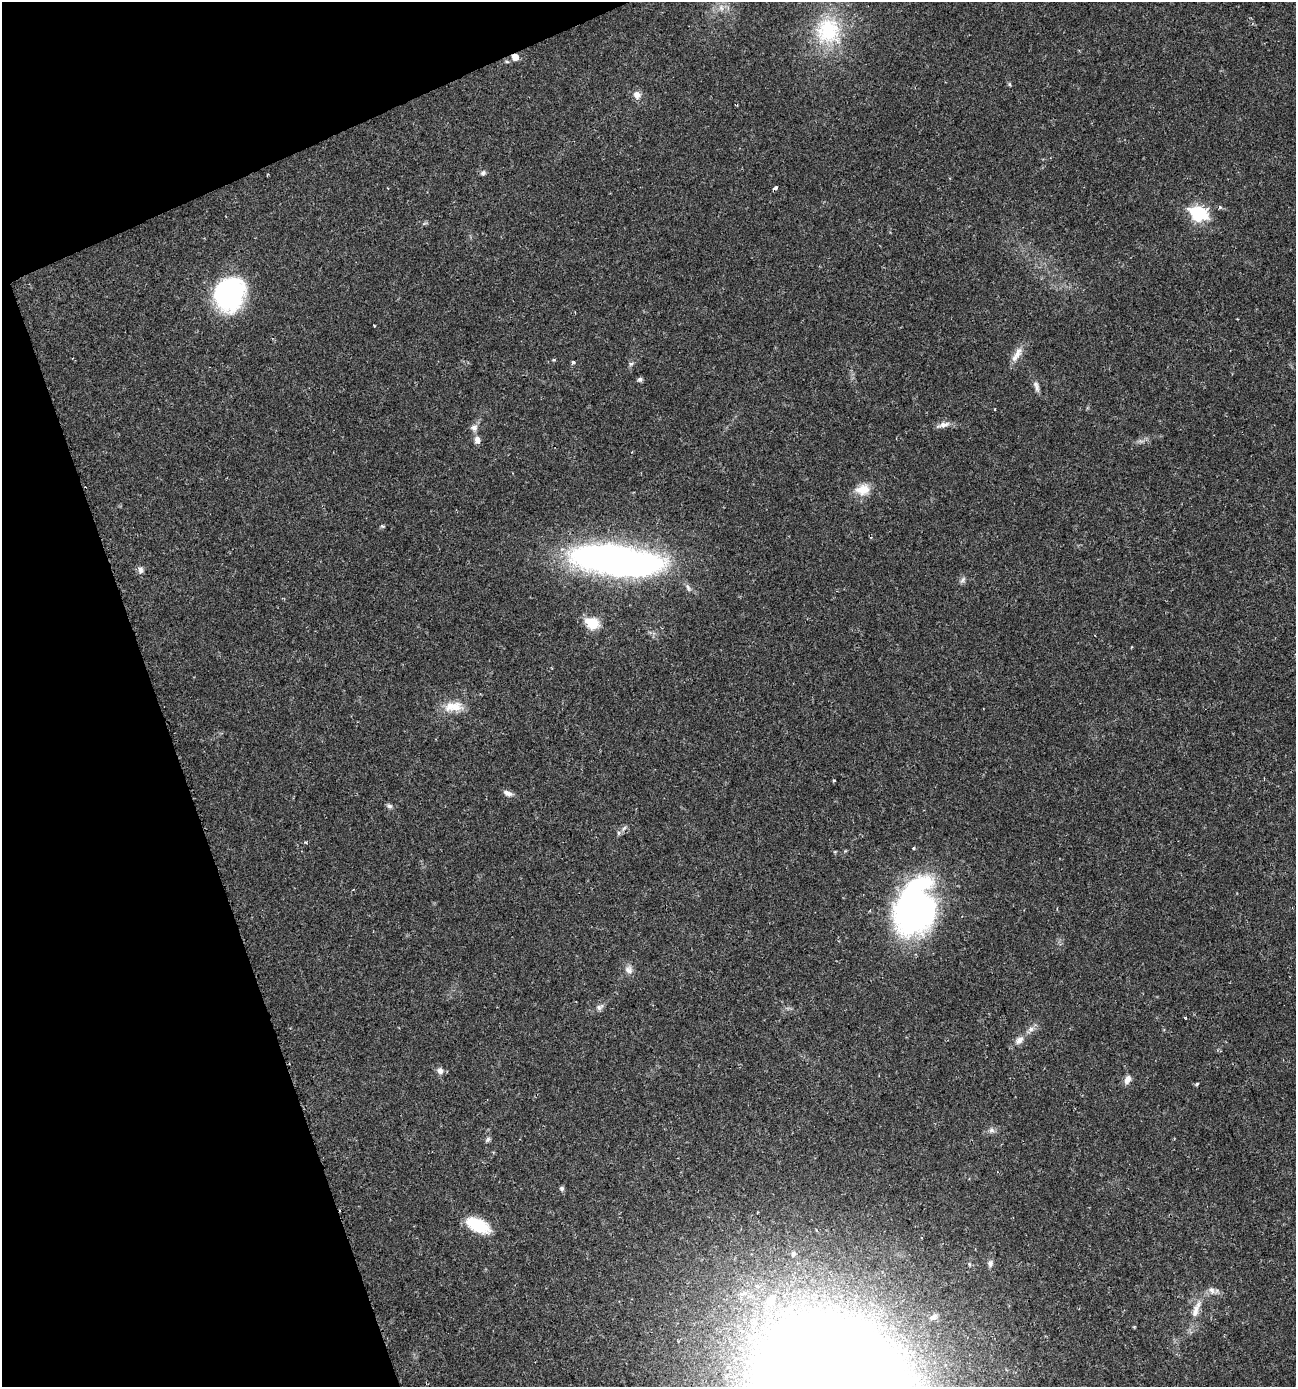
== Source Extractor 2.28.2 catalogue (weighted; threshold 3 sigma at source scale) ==
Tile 5 of 4 x 4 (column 1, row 2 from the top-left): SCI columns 137-1430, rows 2769-4153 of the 5391 x 5539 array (HDU 1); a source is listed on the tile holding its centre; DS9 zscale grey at full resolution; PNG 1298 x 1389 px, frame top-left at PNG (2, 2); no overlay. Shown black and unused: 17% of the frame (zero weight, under 2 of 3 exposures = <1% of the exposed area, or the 3 px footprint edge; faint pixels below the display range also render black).
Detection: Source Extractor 2.28.2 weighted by HDU 2 'WHT'; one run over the whole footprint, this tile lists its part. Background 0.0335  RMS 0.0032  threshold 0.0146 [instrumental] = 3 sigma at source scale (4.5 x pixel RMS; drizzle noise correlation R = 1.50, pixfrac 1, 0.0396/0.0396 arcsec/px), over >= 5 px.
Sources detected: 56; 2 inside a brighter object's white glare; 1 cosmic-ray / hot-pixel residue — not listed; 1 inside a brighter listed object's ellipse — not listed separately; the other 52 listed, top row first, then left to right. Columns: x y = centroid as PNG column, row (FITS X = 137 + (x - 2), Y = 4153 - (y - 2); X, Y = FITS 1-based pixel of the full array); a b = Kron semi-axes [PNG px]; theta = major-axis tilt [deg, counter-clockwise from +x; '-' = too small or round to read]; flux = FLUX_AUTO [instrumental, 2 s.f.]
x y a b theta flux
721 8 9 6 -69 1.4
828 31 38 35 68 25
515 57 5 5 - 4.7
1010 84 6 4 -88 0.38
637 95 10 9 - 2.2
483 173 7 6 - 0.84
776 188 4 3 - 1.6
1220 207 5 4 - 0.7
1199 214 8 6 -22 73
229 294 33 28 68 50
374 326 3 2 - 0.37
1017 354 24 8 59 3.3
554 360 5 3 - 0.32
573 362 3 3 - 0.99
631 364 6 5 - 0.67
640 380 6 5 - 0.79
1035 384 9 8 - 1.3
943 425 19 6 15 2.1
474 427 8 8 - 1.6
477 440 10 8 -85 1.7
863 490 19 14 10 5.2
382 526 6 4 -11 0.41
618 561 78 25 -9 180
140 570 10 7 80 1.2
963 580 10 5 55 0.87
688 587 12 5 -61 1.1
592 623 6 5 - 32
453 706 26 12 3 5.8
834 780 4 3 - 0.28
508 793 12 6 -21 1.6
389 806 8 6 -28 0.85
624 828 8 4 37 0.75
306 842 4 3 - 0.32
910 896 83 28 68 68
629 970 12 10 -67 1.9
600 1007 11 7 33 1.4
1185 1018 4 2 - 0.29
1031 1029 8 7 - 1.3
1019 1040 13 8 46 2.2
440 1071 9 8 - 1.5
1127 1080 12 7 63 2.1
1197 1084 4 3 - 0.47
991 1130 8 7 - 1.2
487 1139 9 5 52 0.74
562 1188 6 6 - 0.79
478 1225 32 15 -25 10
990 1263 9 7 -89 1.2
1212 1290 11 8 -67 1.6
771 1300 19 12 58 6.9
1196 1309 30 9 68 5.1
933 1317 12 7 30 1.5
1134 1327 4 3 - 0.35
Overlapping masked pixels (flux is a lower limit): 1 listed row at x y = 515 57